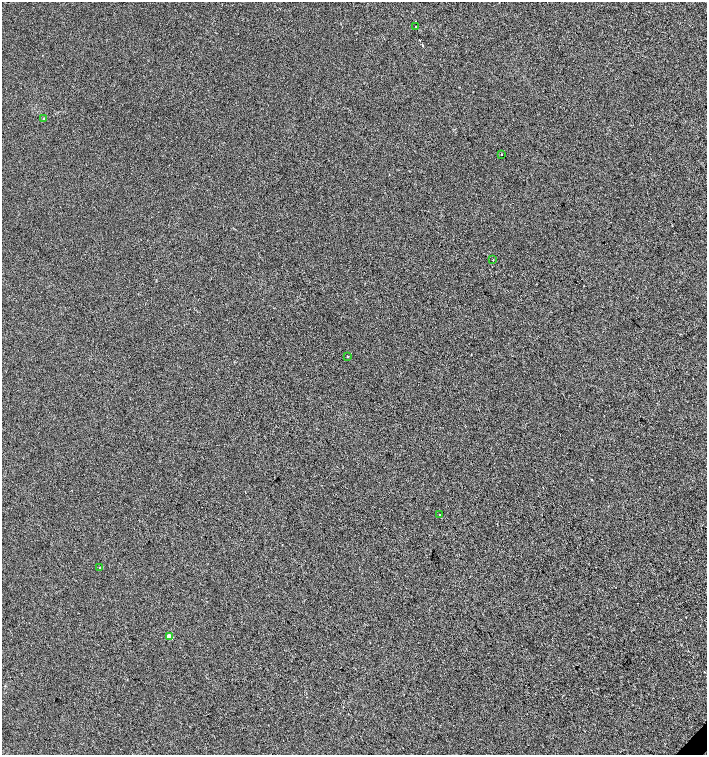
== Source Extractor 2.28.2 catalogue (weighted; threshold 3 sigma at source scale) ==
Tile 6 of 4 x 4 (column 2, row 2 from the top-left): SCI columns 1633-3041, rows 3013-4517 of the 6018 x 6029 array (HDU 1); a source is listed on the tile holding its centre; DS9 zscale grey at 2 x 2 block average (1 PNG px = mean of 2 x 2 image px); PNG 709 x 757 px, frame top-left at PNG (2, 2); each listed source drawn as its Kron ellipse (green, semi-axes under 4 px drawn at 4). Shown black and unused: <1% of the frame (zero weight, under 2 of 3 exposures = <1% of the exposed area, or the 3 px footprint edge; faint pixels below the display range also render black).
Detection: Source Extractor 2.28.2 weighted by HDU 2 'WHT'; one run over the whole footprint, this tile lists its part. Background 6.08e-04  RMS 0.0056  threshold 0.0251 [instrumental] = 3 sigma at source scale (4.5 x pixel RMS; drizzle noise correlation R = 1.50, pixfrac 1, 0.0396/0.0396 arcsec/px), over >= 5 px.
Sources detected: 9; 1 cosmic-ray / hot-pixel residue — neither listed nor drawn; the other 8 listed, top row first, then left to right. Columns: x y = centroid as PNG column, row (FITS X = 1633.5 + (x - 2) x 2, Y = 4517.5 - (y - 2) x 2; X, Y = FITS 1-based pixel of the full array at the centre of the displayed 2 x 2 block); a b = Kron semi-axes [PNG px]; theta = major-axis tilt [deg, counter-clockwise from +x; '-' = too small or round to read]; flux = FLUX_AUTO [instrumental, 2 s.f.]
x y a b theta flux
415 26 2 2 - 0.83
44 119 3 3 - 1.1
501 154 2 2 - 2.5
493 260 2 2 - 0.73
347 356 2 2 - 0.88
440 514 2 2 - 0.7
100 568 2 2 - 0.87
170 637 3 2 - 19